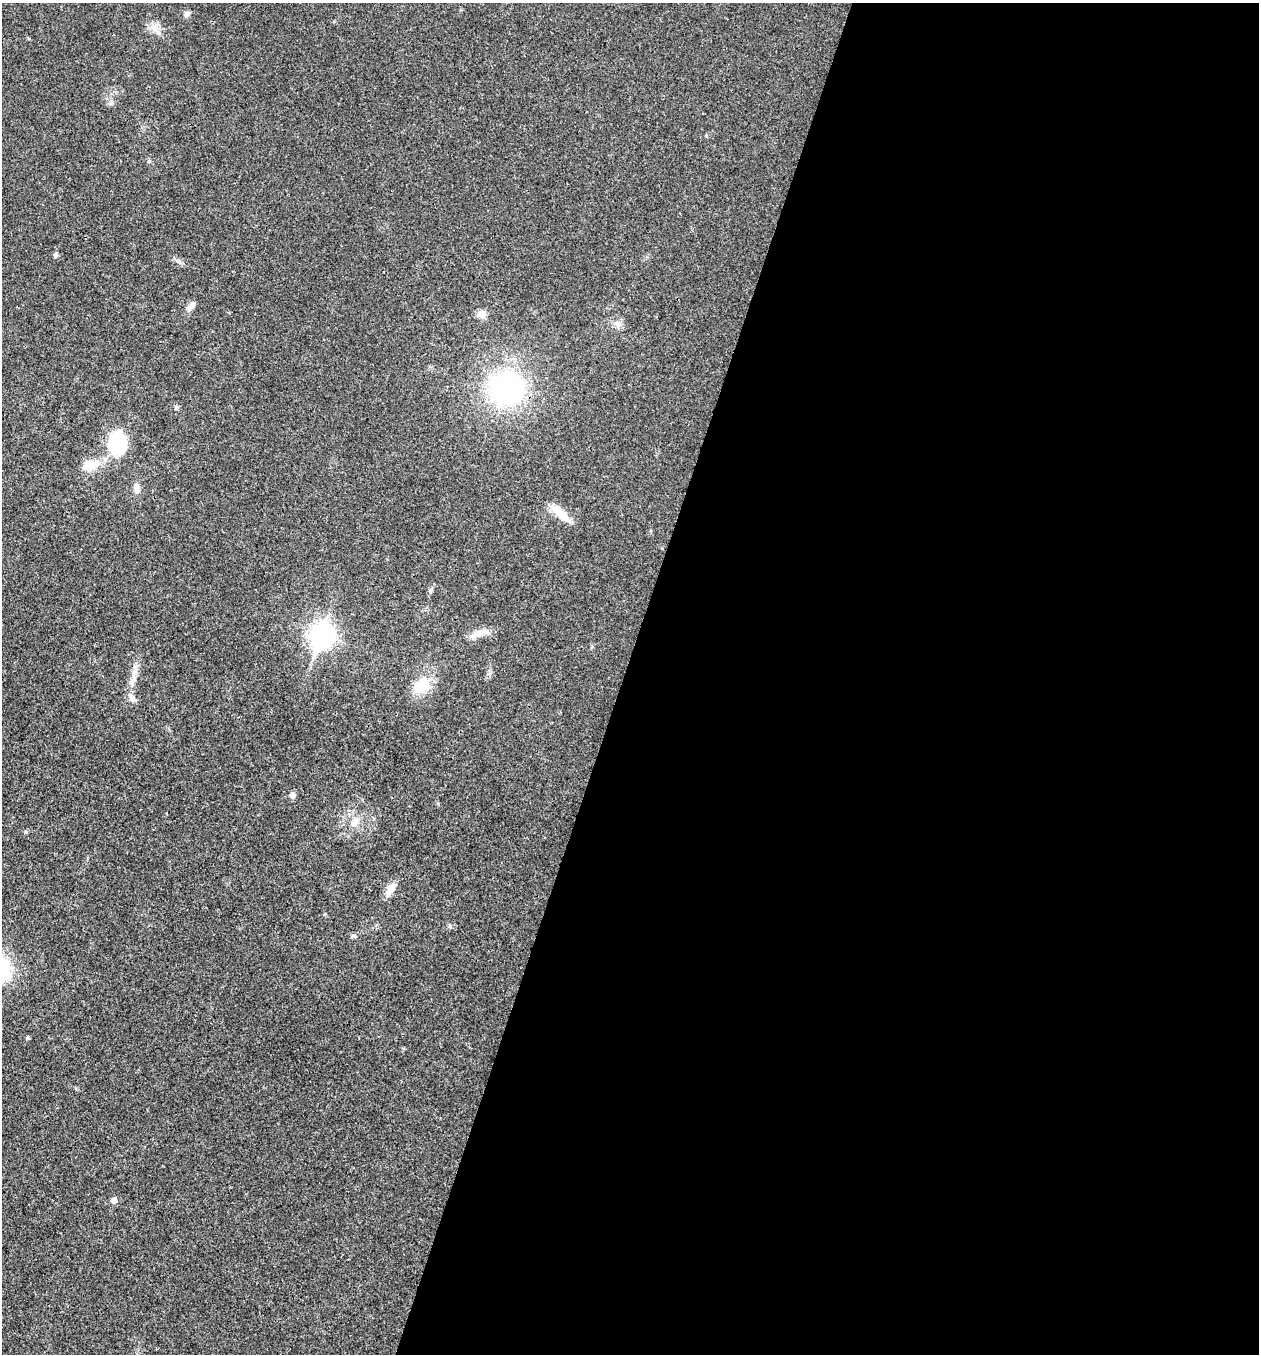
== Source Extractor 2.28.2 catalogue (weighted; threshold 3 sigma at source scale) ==
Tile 12 of 4 x 4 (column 4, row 3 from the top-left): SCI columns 4040-5296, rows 1355-2706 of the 5432 x 5417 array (HDU 1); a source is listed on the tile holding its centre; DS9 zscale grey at full resolution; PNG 1261 x 1356 px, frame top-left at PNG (2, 3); no overlay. Shown black and unused: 51% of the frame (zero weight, under 3 of 4 exposures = <1% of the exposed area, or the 3 px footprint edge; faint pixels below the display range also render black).
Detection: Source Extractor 2.28.2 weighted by HDU 2 'WHT'; one run over the whole footprint, this tile lists its part. Background 0.0212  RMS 0.004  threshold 0.0179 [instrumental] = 3 sigma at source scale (4.5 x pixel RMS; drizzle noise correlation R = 1.50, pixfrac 1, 0.05/0.05 arcsec/px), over >= 5 px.
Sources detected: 23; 1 inside a brighter listed object's ellipse — not listed separately; the other 22 listed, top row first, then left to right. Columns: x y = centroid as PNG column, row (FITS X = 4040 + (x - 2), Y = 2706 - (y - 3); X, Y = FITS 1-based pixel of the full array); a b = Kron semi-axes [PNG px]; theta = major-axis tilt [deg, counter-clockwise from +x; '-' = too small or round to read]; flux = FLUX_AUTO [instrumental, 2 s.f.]
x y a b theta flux
187 14 7 7 - 1.3
155 28 10 9 - 2.7
56 255 5 5 - 1.3
191 306 14 6 49 2.2
482 314 10 9 - 2.6
618 324 7 6 - 1.4
506 388 31 29 -8 78
176 407 7 5 -75 0.74
117 443 16 14 -85 36
90 465 20 14 13 6.1
137 487 12 7 -82 2.1
561 514 32 9 -41 6.6
479 634 34 7 18 4.6
322 635 10 8 70 280
133 677 34 6 80 4.4
421 685 24 16 44 11
292 795 8 7 - 1.4
355 822 12 10 53 3.3
390 889 18 9 65 3.5
450 926 6 4 -89 0.57
354 936 8 5 23 0.77
114 1200 5 5 - 2.5
Unlisted compact peaks at least as high as the median listed source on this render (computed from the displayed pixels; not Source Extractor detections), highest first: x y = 27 1038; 26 832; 178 261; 706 135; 403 1048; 430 591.